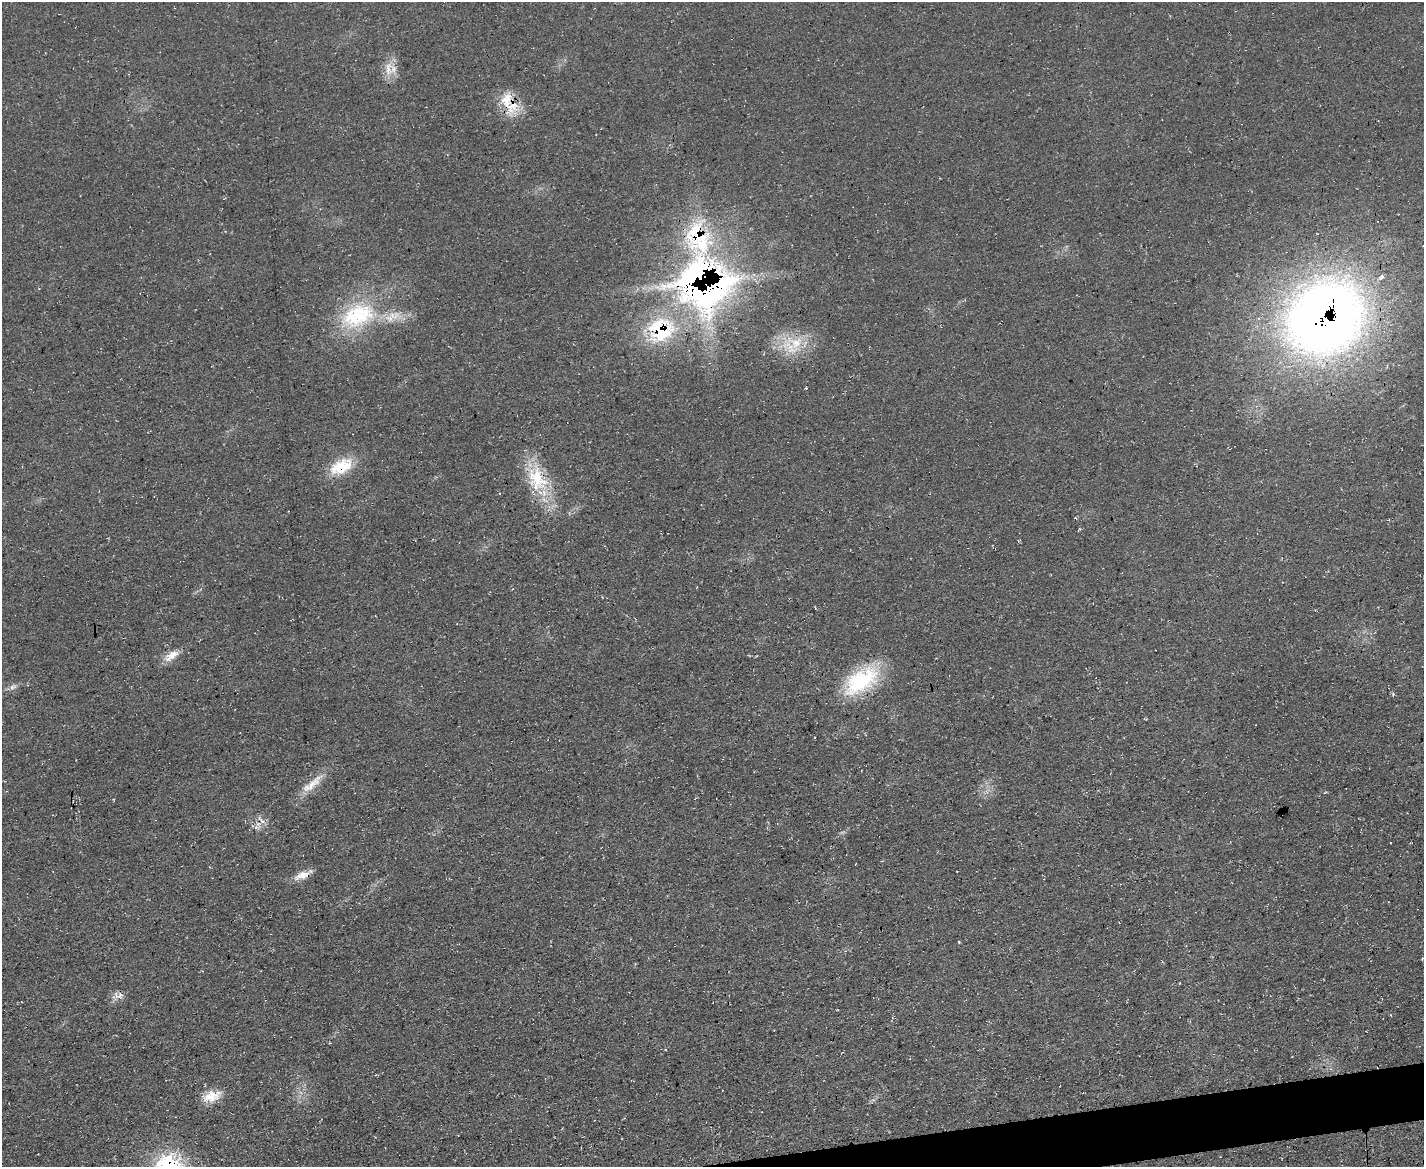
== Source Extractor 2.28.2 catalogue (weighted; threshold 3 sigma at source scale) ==
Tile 5 of 3 x 4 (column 2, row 2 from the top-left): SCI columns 1552-2973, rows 2329-3493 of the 4639 x 4657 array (HDU 1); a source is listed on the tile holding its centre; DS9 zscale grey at full resolution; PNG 1426 x 1169 px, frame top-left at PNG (2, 2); no overlay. Shown black and unused: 2% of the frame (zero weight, under 3 of 4 exposures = <1% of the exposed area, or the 3 px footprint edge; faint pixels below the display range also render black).
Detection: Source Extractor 2.28.2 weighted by HDU 2 'WHT'; one run over the whole footprint, this tile lists its part. Background 0.0628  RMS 0.0072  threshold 0.0322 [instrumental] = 3 sigma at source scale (4.5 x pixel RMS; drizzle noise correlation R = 1.50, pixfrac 1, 0.05/0.05 arcsec/px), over >= 5 px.
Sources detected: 29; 5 inside a brighter listed object's ellipse — not listed separately; the other 24 listed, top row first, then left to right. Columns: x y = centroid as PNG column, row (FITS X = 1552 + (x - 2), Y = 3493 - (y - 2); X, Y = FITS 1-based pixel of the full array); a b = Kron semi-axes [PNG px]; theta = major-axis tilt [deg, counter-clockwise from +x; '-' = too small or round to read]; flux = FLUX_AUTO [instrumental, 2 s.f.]
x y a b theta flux
388 69 22 9 -90 9.9
507 103 34 14 -76 20
697 238 79 43 -76 160
708 291 91 50 18 320
358 315 53 31 24 71
1325 318 83 70 36 660
796 343 23 20 89 25
806 388 3 3 - 0.83
341 467 31 17 25 25
538 479 39 25 -62 40
171 655 21 10 34 8.9
861 681 49 25 34 56
13 687 11 7 19 3.1
1393 694 4 3 - 1.7
815 737 3 2 - 0.65
312 784 39 10 39 13
262 821 8 4 -44 2.4
257 827 11 4 2 2.5
302 875 22 9 18 8
959 942 3 3 - 0.77
845 951 5 3 - 0.86
1422 958 4 2 - 0.63
119 995 14 9 -6 4.7
211 1096 25 13 16 13
Overlapping masked pixels (flux is a lower limit): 8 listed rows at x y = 507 103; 697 238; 708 291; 1325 318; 341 467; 538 479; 861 681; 302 875